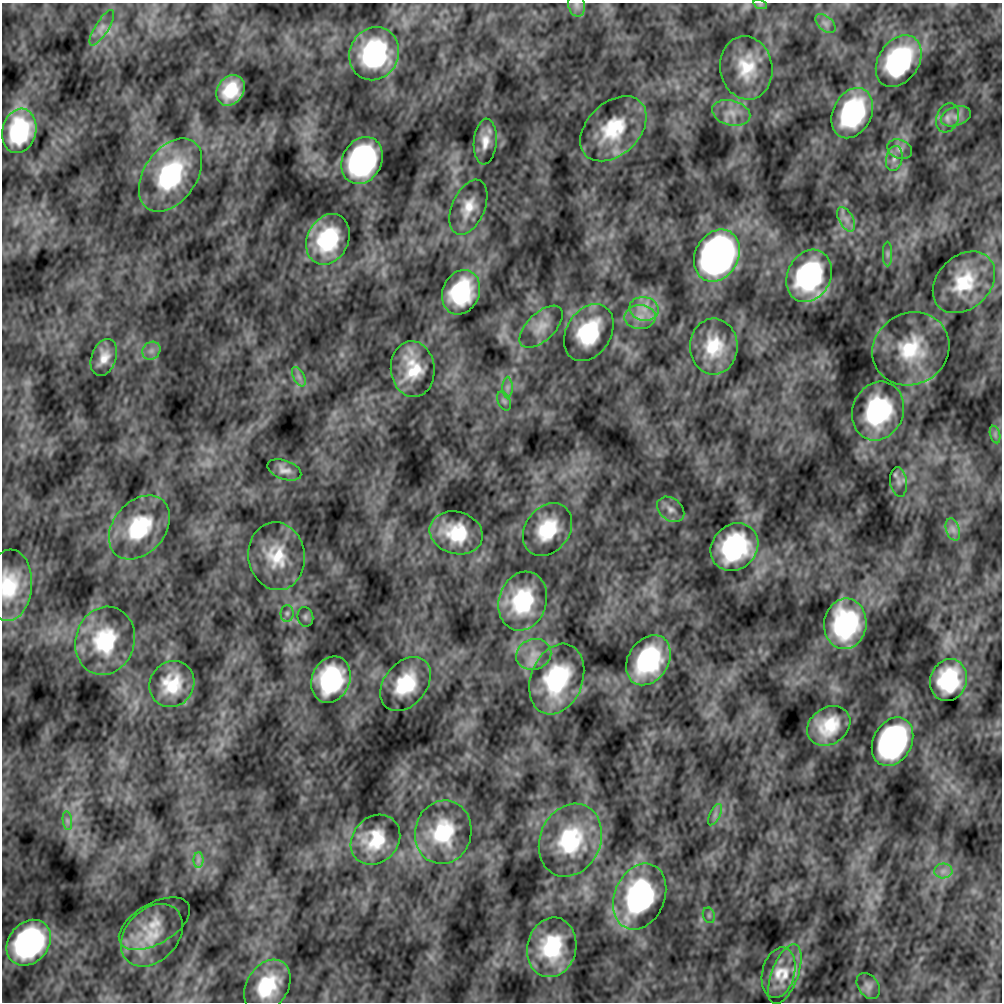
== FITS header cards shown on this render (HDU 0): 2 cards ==
NAXIS1  =                 1000
NAXIS2  =                 1000

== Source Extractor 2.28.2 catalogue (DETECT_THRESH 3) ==
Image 1000 x 1000 px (HDU 0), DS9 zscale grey, 1 PNG px = 1 image px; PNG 1004 x 1004 px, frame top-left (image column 1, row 1000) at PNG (2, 3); each listed source drawn as its Kron ellipse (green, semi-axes under 4 px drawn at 4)
Background -1.74e-10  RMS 1.3e-08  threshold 3.87e-08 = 3 sigma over >= 5 px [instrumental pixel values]
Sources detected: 82; all 82 listed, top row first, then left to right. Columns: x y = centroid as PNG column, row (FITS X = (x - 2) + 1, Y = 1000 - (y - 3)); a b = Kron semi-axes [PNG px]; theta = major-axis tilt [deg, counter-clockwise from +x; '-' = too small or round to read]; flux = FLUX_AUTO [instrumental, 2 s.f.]
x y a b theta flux
760 4 7 4 -18 1.5e-06
577 5 11 8 -77 4.4e-06
825 23 12 7 -42 4.6e-06
102 28 20 6 58 6.5e-06
374 54 27 24 63 1.2e-04
899 61 28 20 56 1.4e-04
746 68 32 26 -80 3.9e-05
231 90 16 13 54 3.0e-05
731 113 19 12 -15 1.3e-05
852 113 26 19 63 1.1e-04
956 116 16 9 18 7.9e-06
947 118 15 11 71 8.7e-06
613 129 38 26 44 5.3e-05
19 131 22 17 76 7.0e-05
485 142 23 11 86 1.3e-05
900 149 13 9 -22 5.9e-06
894 159 13 8 77 5.9e-06
362 160 24 19 62 1.9e-04
171 175 41 26 55 1.1e-04
468 207 29 16 66 2.1e-05
846 219 13 7 -61 6.6e-06
328 239 26 20 64 6.7e-05
887 254 12 4 -90 3.0e-06
717 256 27 21 61 4.8e-04
809 276 27 21 65 1.3e-04
964 282 35 26 44 4.8e-05
461 292 23 18 67 6.9e-05
644 309 15 12 -11 1.4e-05
640 317 15 12 1 1.3e-05
541 327 27 13 44 1.4e-05
589 332 30 22 58 6.2e-05
714 346 28 24 89 3.9e-05
911 349 39 35 30 6.7e-05
151 351 10 8 45 5.3e-06
104 357 19 12 70 1.3e-05
413 369 28 22 -84 3.7e-05
299 377 10 5 -63 3.9e-06
507 387 11 5 90 3.6e-06
504 401 10 6 -63 3.0e-06
878 411 30 25 69 1.2e-04
995 434 9 5 -76 2.8e-06
284 470 18 9 -19 7.6e-06
899 482 15 8 -82 6.3e-06
671 509 15 11 -37 7.5e-06
139 527 36 26 49 6.6e-05
547 529 28 22 53 4.9e-05
953 529 11 6 -72 5.1e-06
456 533 27 21 -16 4.5e-05
734 547 25 22 44 1.2e-04
277 556 34 28 -82 4.1e-05
9 585 36 23 86 4.6e-05
523 601 30 23 72 7.1e-05
287 613 8 6 89 2.8e-06
305 617 10 8 -76 2.9e-06
845 624 25 21 83 1.1e-04
105 641 34 29 74 7.1e-05
534 654 18 15 19 1.5e-05
648 660 27 20 57 9.5e-05
557 679 36 26 69 1.0e-04
331 680 24 19 67 9.5e-05
949 680 21 18 72 6.5e-05
172 684 24 21 54 3.5e-05
405 684 30 21 51 5.1e-05
829 726 23 18 33 3.8e-05
892 742 26 19 62 2.5e-04
715 815 12 5 64 3.6e-06
67 821 9 4 -82 2.7e-06
443 832 32 28 75 5.6e-05
375 840 27 22 46 3.7e-05
570 840 38 30 66 7.2e-05
198 860 8 5 89 3.2e-06
943 871 9 7 2 5.0e-06
640 896 34 25 67 1.9e-04
709 915 8 6 -70 2.3e-06
154 924 39 20 29 2.5e-05
152 935 35 26 46 3.7e-05
29 943 25 20 49 1.8e-04
552 947 30 24 76 6.7e-05
779 973 26 16 76 2.1e-05
785 974 31 13 70 2.3e-05
267 986 28 20 56 5.1e-05
868 986 14 10 -54 5.3e-06
At the frame edge (FLAGS 8, measured only in part): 2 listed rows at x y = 577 5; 9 585